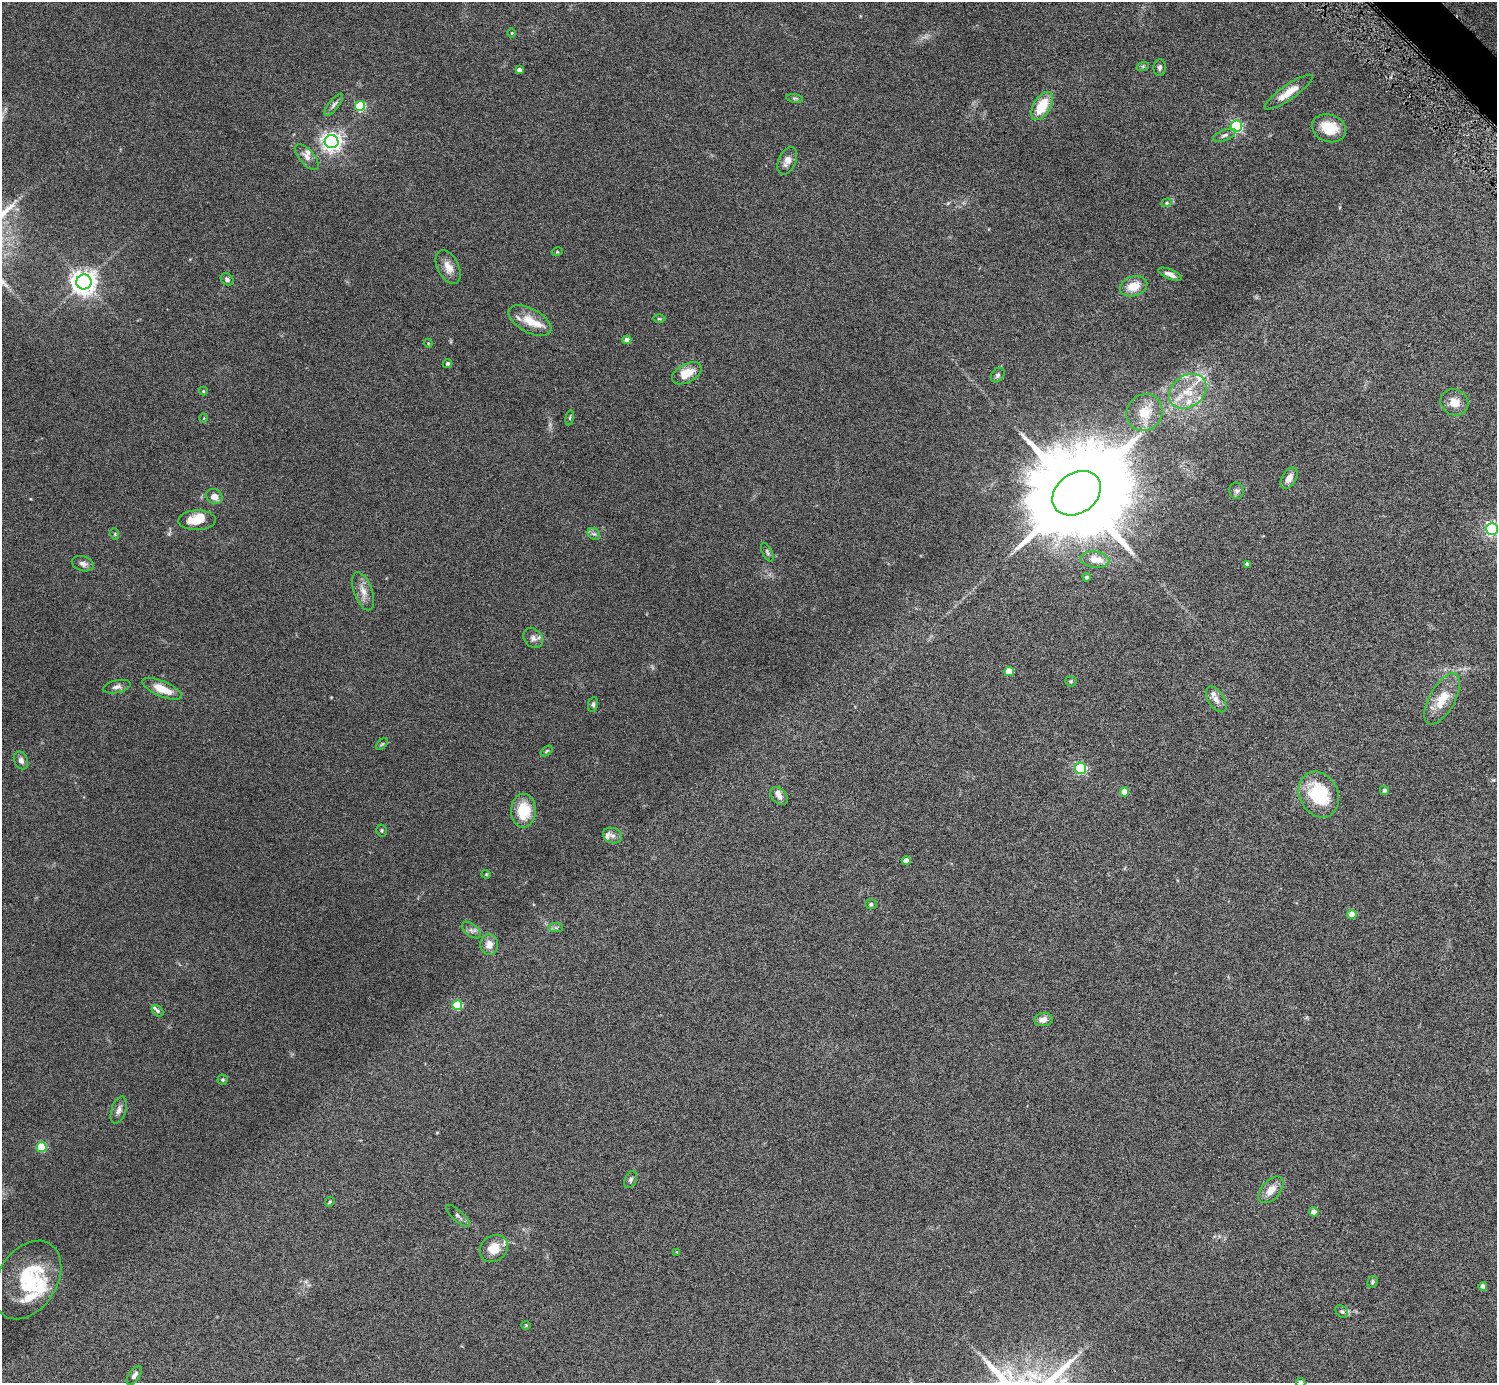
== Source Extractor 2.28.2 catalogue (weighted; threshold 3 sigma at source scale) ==
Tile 10 of 4 x 4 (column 2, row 3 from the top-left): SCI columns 1534-3028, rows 1713-3093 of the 6023 x 6019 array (HDU 1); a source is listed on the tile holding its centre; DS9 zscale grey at full resolution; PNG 1499 x 1385 px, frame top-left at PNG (2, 2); each listed source drawn as its Kron ellipse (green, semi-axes under 4 px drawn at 4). Shown black and unused: <1% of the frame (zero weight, under 5 of 9 exposures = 3% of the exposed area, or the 3 px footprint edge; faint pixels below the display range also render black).
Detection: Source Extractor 2.28.2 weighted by HDU 2 'WHT'; one run over the whole footprint, this tile lists its part. Background 0.0498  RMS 0.0042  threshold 0.0172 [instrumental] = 3 sigma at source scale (4.09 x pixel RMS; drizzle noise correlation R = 1.36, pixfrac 0.8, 0.05/0.05 arcsec/px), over >= 5 px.
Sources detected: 109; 14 inside a brighter listed object's ellipse — not listed separately; the other 95 listed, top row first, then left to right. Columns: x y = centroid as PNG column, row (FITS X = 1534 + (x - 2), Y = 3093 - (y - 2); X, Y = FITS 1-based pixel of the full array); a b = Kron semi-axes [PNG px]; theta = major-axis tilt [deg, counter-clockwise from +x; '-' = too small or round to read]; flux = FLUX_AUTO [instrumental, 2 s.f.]
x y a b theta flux
512 33 5 3 - 0.32
1143 66 6 4 19 0.49
1160 67 8 6 88 1.1
519 70 4 4 - 1.9
1289 92 28 7 35 5.8
795 98 8 4 -8 0.66
334 105 13 5 51 1.3
360 106 5 5 - 22
1042 106 15 8 59 11
1236 126 6 5 - 59
1329 128 17 13 -19 10
1224 135 12 5 22 1.1
332 142 7 6 - 200
307 157 16 7 -49 2.3
787 161 14 8 66 2.7
1167 203 5 4 - 0.48
557 252 5 3 - 0.34
448 267 18 10 -63 4
1170 274 12 5 -22 2.1
227 279 7 5 -43 1
84 282 7 7 - 340
1134 286 14 10 18 6.2
659 319 6 4 0 0.45
530 321 23 12 -28 6.9
627 340 4 4 - 2.1
428 343 4 3 - 0.32
447 363 5 4 - 0.77
687 373 16 9 28 6.6
998 375 8 6 51 1
203 391 4 4 - 0.31
1188 391 20 15 38 9.5
1454 402 14 13 - 4.3
1145 413 19 17 53 8.9
204 418 4 3 - 0.24
570 418 8 4 82 0.53
1289 478 12 7 61 2.6
1237 491 8 7 - 1.1
1076 493 26 20 36 11000
214 496 8 7 - 2.8
197 520 19 10 1 7.2
1492 529 6 6 - 90
115 534 6 3 -72 0.43
594 534 7 5 -39 0.81
767 552 10 5 -64 0.8
1095 559 14 8 -7 5
83 564 11 7 -16 1.6
1247 564 4 3 - 1
1087 577 4 4 - 0.86
363 591 20 9 -70 3.6
533 638 11 8 -46 1.8
1009 671 4 4 - 8.2
1071 681 6 5 - 0.53
117 687 14 6 12 1.6
162 689 21 8 -23 6.9
1216 699 14 8 -57 2.4
1442 699 28 12 61 8.8
593 704 7 5 81 0.74
382 744 7 4 44 0.51
547 751 7 4 36 0.5
21 760 9 6 -66 1.5
1080 768 5 5 - 46
1384 791 4 4 - 1
1125 792 4 4 - 5.8
1319 795 24 19 -62 21
779 796 10 7 -48 1.8
523 811 17 12 89 12
382 830 6 5 - 0.54
612 835 10 7 -23 1.6
906 861 4 4 - 2.7
486 874 4 4 - 0.37
871 904 6 5 - 0.55
1352 914 4 4 - 5.7
556 928 7 4 0 0.78
471 930 11 6 -38 1.6
489 945 10 9 - 3.2
457 1005 5 5 - 15
158 1011 6 4 -42 0.7
1043 1020 9 6 6 2.6
223 1080 5 5 - 0.53
119 1110 14 7 72 1.9
41 1147 5 5 - 18
631 1180 9 5 67 0.81
1271 1190 15 9 49 4.2
330 1202 5 4 - 0.47
1314 1212 4 4 - 2.8
458 1216 15 5 -42 1.2
494 1248 15 12 39 6.6
677 1252 4 4 - 0.29
27 1280 43 29 57 26
1373 1282 6 5 - 0.53
1483 1286 4 4 - 2
1342 1311 7 5 -46 0.79
526 1325 4 4 - 0.38
134 1375 11 5 55 1.5
1301 1382 5 4 - 0.77
Isophote crosses this tile's border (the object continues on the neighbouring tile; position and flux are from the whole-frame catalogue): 2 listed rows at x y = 1492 529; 1301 1382